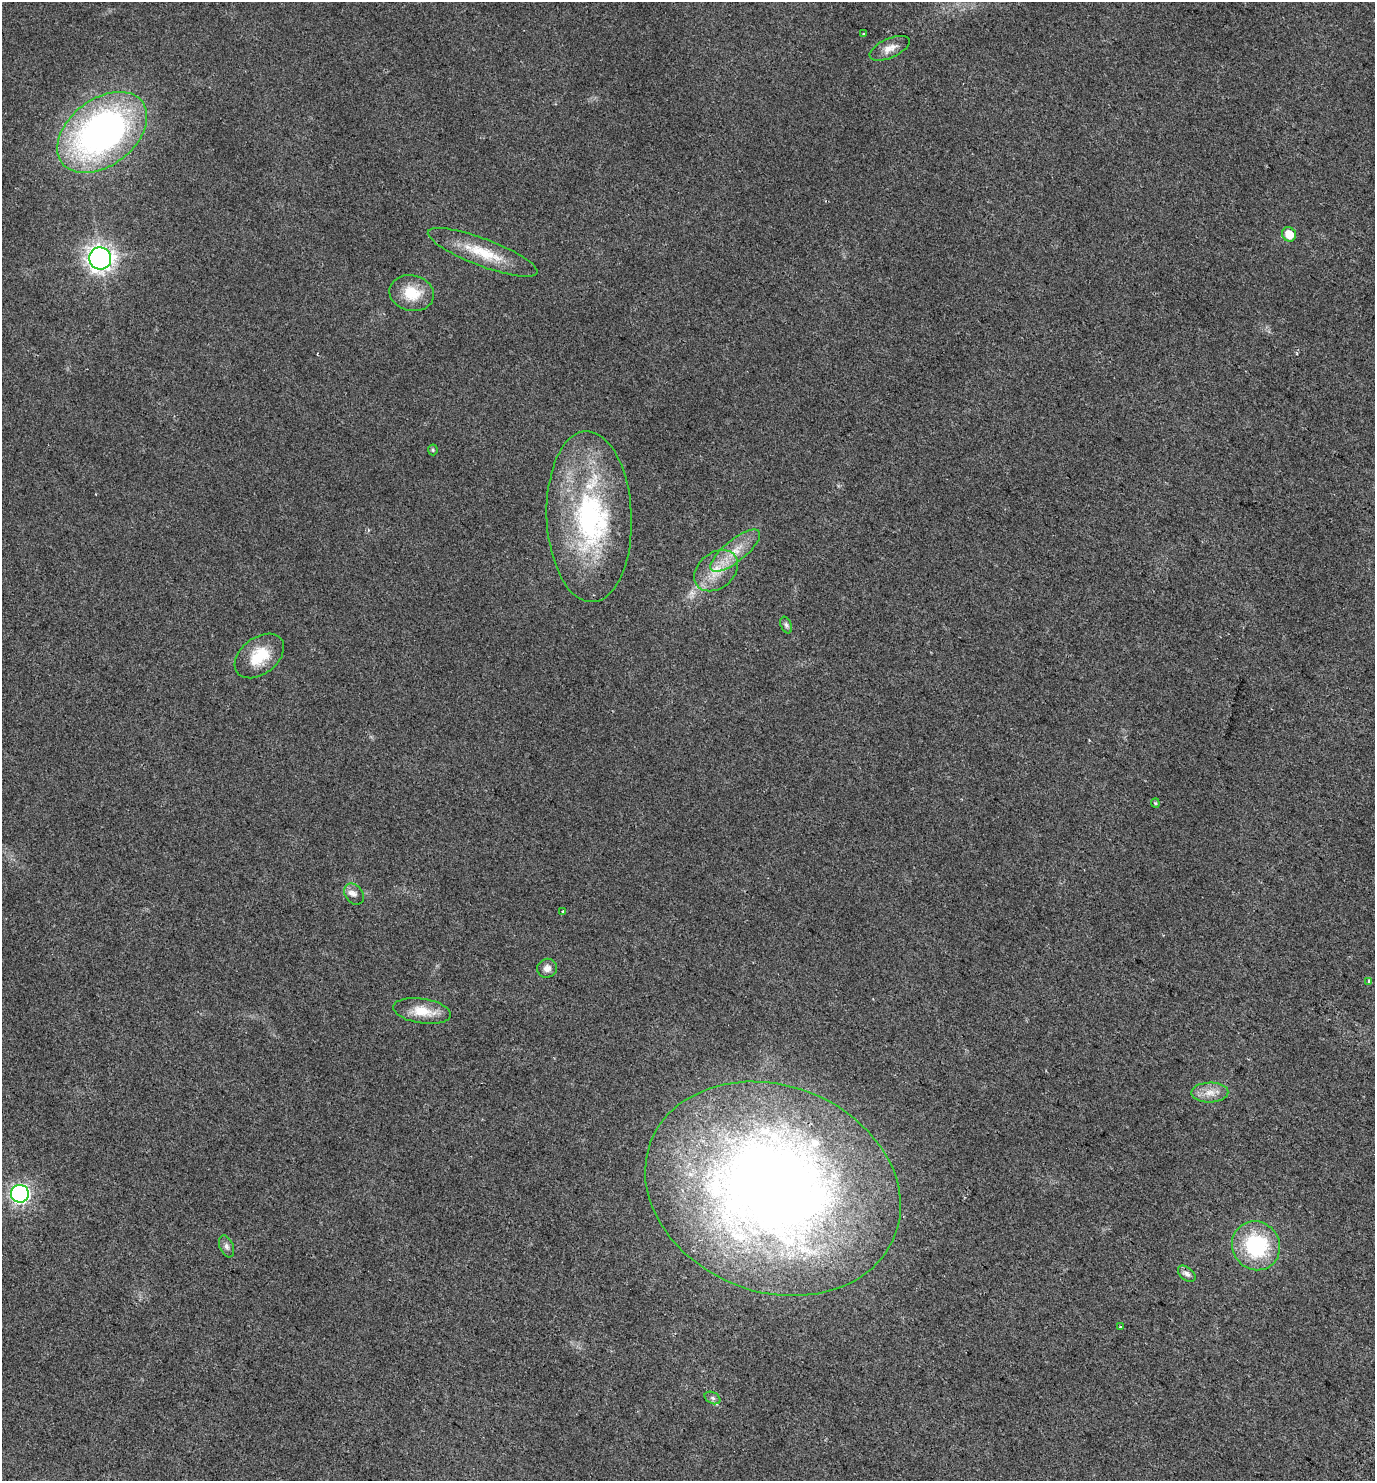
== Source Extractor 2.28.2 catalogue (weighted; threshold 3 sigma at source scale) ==
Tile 6 of 4 x 4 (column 2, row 2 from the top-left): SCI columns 1642-3014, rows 3022-4500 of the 6096 x 6036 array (HDU 1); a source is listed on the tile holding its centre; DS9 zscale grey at full resolution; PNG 1377 x 1483 px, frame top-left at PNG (2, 2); each listed source drawn as its Kron ellipse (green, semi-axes under 4 px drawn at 4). Shown black and unused: <1% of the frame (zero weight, under 2 of 3 exposures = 4% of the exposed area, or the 3 px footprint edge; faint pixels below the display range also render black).
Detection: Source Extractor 2.28.2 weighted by HDU 2 'WHT'; one run over the whole footprint, this tile lists its part. Background 0.0256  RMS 0.0054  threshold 0.0245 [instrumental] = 3 sigma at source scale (4.5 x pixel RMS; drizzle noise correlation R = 1.50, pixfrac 1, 0.0396/0.0396 arcsec/px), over >= 5 px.
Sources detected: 32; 2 cosmic-ray / hot-pixel residue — neither listed nor drawn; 3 inside a brighter listed object's ellipse — not listed separately; the other 27 listed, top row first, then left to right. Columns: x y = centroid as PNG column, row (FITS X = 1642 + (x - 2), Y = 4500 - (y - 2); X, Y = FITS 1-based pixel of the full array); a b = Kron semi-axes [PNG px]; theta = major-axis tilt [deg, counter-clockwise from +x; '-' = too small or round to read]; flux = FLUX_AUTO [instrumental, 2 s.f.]
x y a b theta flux
863 34 3 3 - 0.76
890 48 21 9 24 4.9
102 132 50 33 38 200
1289 234 7 6 - 8
483 252 58 13 -21 19
100 258 11 11 - 270
412 293 22 17 -13 14
433 450 5 5 - 0.68
589 517 85 42 -88 100
735 551 30 11 39 11
716 571 24 18 39 13
786 625 8 5 -67 1.2
259 656 28 18 38 15
1155 803 4 4 - 0.53
354 894 11 8 -54 2.6
563 911 4 2 - 0.38
547 968 10 9 - 3
1369 981 4 3 - 1.8
422 1011 29 12 -9 11
1210 1093 18 10 1 5.7
773 1189 131 103 -21 570
20 1194 9 9 - 130
226 1246 11 6 -67 1.9
1256 1246 25 23 -54 40
1187 1274 10 6 -40 1.9
1120 1327 3 3 - 0.63
713 1398 8 5 -27 1.3